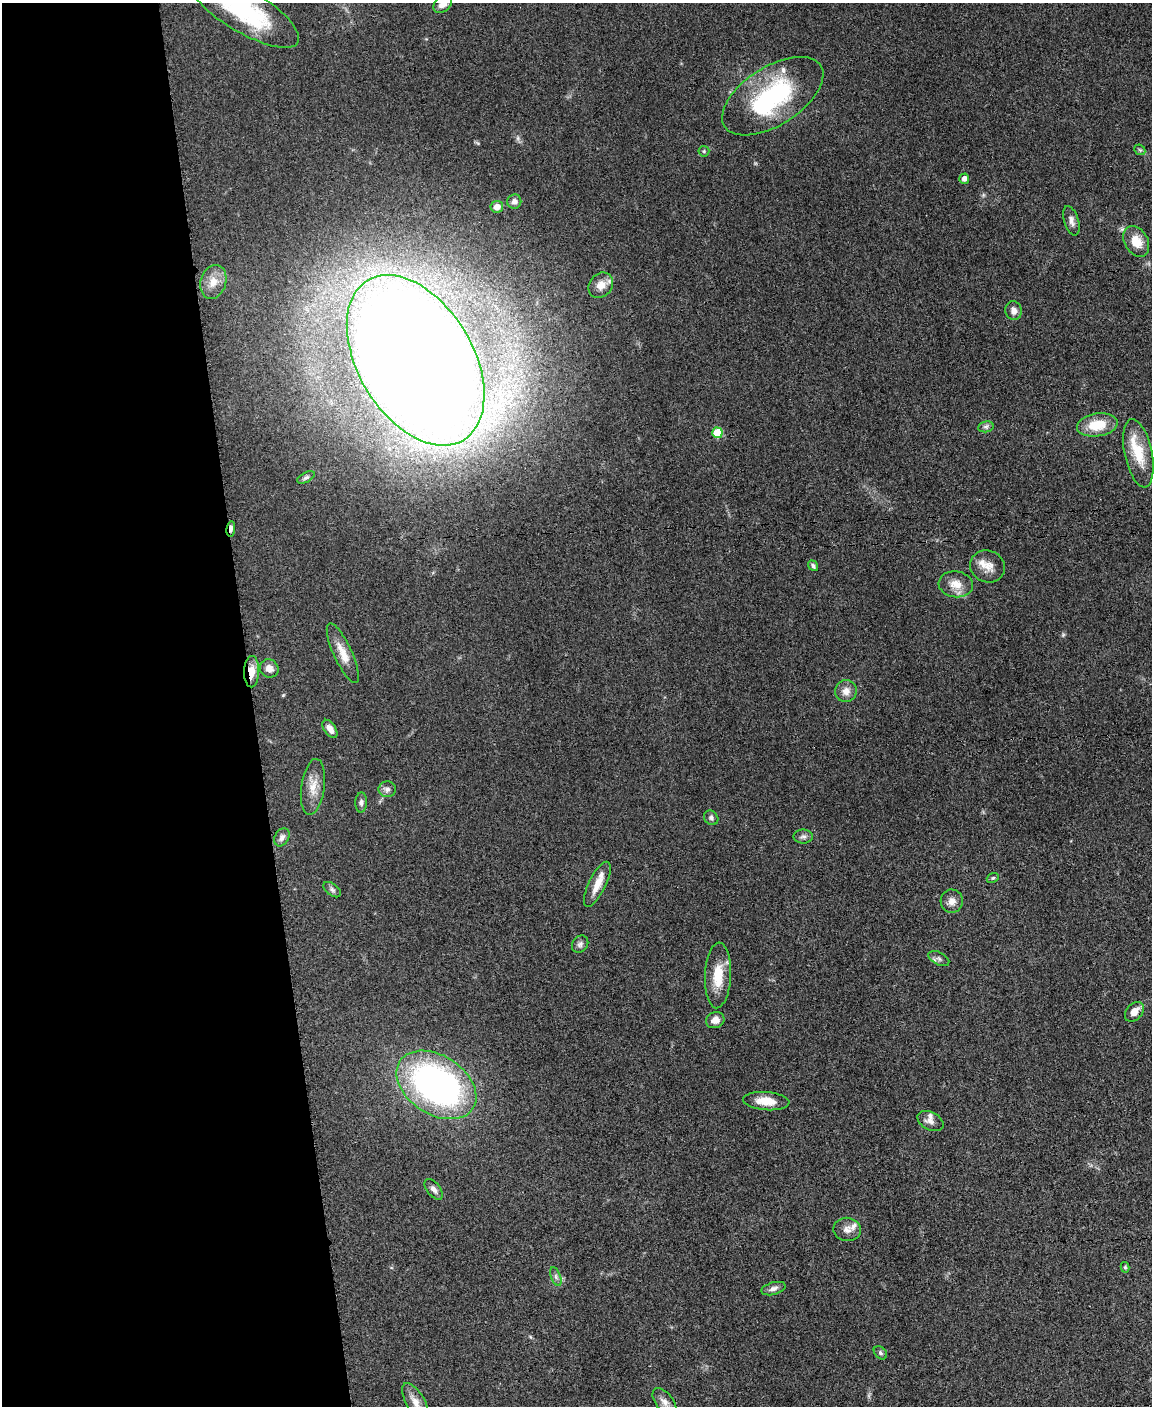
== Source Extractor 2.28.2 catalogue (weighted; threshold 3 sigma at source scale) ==
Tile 5 of 4 x 3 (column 1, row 2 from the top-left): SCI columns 5-1154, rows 1650-3053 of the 4611 x 4593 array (HDU 1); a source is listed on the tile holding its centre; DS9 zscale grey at full resolution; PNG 1154 x 1408 px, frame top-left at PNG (2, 3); each listed source drawn as its Kron ellipse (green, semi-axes under 4 px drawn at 4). Shown black and unused: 22% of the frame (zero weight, under 3 of 5 exposures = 1% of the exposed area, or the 3 px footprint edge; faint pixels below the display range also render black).
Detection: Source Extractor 2.28.2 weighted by HDU 2 'WHT'; one run over the whole footprint, this tile lists its part. Background 0.0653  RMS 0.0062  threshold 0.0278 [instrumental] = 3 sigma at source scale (4.5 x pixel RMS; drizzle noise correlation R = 1.50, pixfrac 1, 0.05/0.05 arcsec/px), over >= 5 px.
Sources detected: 60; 1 inside a brighter object's white glare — neither listed nor drawn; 5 inside a brighter listed object's ellipse — not listed separately; the other 54 listed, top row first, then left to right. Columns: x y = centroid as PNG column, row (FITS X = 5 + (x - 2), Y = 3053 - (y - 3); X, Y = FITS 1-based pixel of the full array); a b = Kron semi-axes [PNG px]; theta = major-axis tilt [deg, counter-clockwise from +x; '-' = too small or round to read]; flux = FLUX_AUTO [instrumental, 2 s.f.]
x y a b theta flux
443 4 10 7 42 4.5
244 11 62 21 -31 63
773 96 57 29 32 74
1140 150 6 4 -42 0.91
704 151 5 5 - 0.81
964 179 5 5 - 3.7
514 202 7 7 - 2.7
497 207 6 5 - 4.1
1071 221 15 7 -73 3.3
1136 241 16 11 -59 10
213 282 17 13 73 7.3
601 285 13 11 50 5.9
1014 311 9 8 - 3.4
416 360 93 57 -59 3200
1097 425 20 11 8 17
986 427 8 5 8 1.7
717 433 5 5 - 23
1138 453 35 13 -78 19
306 477 9 5 29 1.5
231 529 8 4 83 3.1
813 566 6 4 -53 1.4
987 566 17 16 - 7.4
956 584 17 13 -7 8
343 653 32 9 -65 9.1
269 668 10 9 - 4.1
252 672 15 7 89 8
846 691 11 10 - 5
330 729 10 5 -56 3.8
313 787 28 11 82 9.2
387 789 9 7 2 2.5
361 802 10 6 88 1.9
711 818 8 6 -44 1.6
803 836 9 7 1 2.1
282 837 9 7 60 2.7
993 878 6 4 21 0.93
597 884 25 8 64 8.8
332 890 10 6 -38 1.7
952 901 12 11 - 4.1
580 944 9 7 51 2
939 959 11 6 -27 2
718 975 33 13 87 15
1134 1012 11 8 49 5.8
715 1020 9 8 - 4.7
436 1085 44 29 -33 220
766 1101 23 9 -4 10
930 1121 14 8 -28 3.6
434 1189 12 6 -52 2.9
847 1229 14 11 -8 4.4
1125 1267 5 4 - 1.1
556 1277 10 5 -69 1.8
773 1289 12 6 16 2.5
880 1353 8 5 -44 1.2
415 1402 21 9 -60 6.5
664 1402 16 8 -51 4.1
Overlapping masked pixels (flux is a lower limit): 2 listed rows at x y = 231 529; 252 672
Isophote crosses this tile's border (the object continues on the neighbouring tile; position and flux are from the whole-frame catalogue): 3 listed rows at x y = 443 4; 244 11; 415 1402